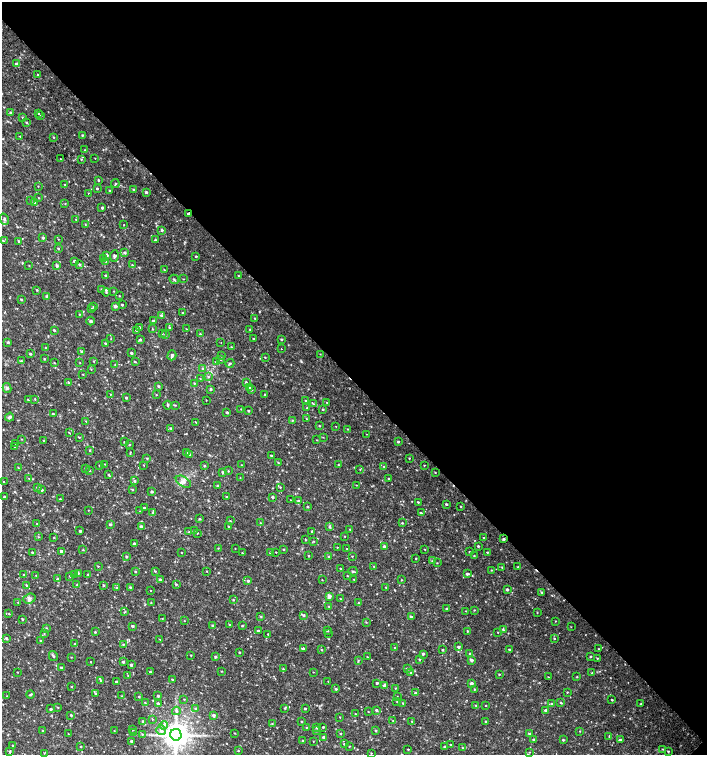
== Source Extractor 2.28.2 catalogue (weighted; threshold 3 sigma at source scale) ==
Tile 8 of 4 x 4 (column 4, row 2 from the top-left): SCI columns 4454-5862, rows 3013-4517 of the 6023 x 6029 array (HDU 1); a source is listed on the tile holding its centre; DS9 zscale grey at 2 x 2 block average (1 PNG px = mean of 2 x 2 image px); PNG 709 x 757 px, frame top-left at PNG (2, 2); each listed source drawn as its Kron ellipse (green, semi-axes under 4 px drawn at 4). Shown black and unused: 51% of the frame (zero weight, under 2 of 3 exposures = <1% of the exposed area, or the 3 px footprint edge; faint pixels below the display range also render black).
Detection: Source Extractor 2.28.2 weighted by HDU 2 'WHT'; one run over the whole footprint, this tile lists its part. Background 0.0335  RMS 0.0037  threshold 0.0167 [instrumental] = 3 sigma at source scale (4.5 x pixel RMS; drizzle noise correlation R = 1.50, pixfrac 1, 0.0396/0.0396 arcsec/px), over >= 5 px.
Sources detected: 470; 1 cosmic-ray / hot-pixel residue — neither listed nor drawn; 2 inside a brighter listed object's ellipse — not listed separately; the other 467 listed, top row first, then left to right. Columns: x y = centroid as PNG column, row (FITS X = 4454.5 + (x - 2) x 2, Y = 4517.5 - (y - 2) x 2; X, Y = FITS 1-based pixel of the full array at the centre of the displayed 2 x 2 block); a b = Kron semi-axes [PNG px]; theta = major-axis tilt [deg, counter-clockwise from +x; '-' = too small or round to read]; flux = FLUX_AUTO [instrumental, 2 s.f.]
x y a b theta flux
17 64 3 3 - 2.3
38 74 2 2 - 1.9
10 112 3 2 - 0.63
38 114 2 2 - 0.59
41 116 2 2 - 1.3
22 117 2 2 - 0.42
26 122 3 2 - 0.85
82 135 3 2 - 0.83
20 136 2 2 - 0.39
54 137 2 2 - 0.6
85 150 2 2 - 0.44
95 158 2 2 - 0.28
60 159 2 2 - 0.93
81 159 3 2 - 0.58
98 180 2 2 - 0.98
115 184 4 2 - 0.68
65 185 2 2 - 0.46
38 186 2 2 - 0.41
97 188 2 2 - 0.87
134 189 2 2 - 0.9
110 191 2 2 - 1.2
146 192 3 2 - 1.4
88 193 2 2 - 0.85
39 198 3 2 - 0.46
31 201 3 2 - 0.62
34 202 2 2 - 1
65 204 2 2 - 0.44
102 208 2 2 - 1.3
188 214 3 2 - 1.5
4 219 6 3 -71 1.8
76 220 2 2 - 0.36
85 224 2 2 - 0.34
124 225 2 2 - 0.34
162 230 3 2 - 1.6
43 238 3 2 - 1.5
58 239 2 2 - 0.31
155 240 2 2 - 0.99
3 241 3 3 - 0.66
19 241 3 2 - 0.71
58 248 2 2 - 0.82
125 253 2 2 - 1.6
106 255 4 3 - 1.3
114 256 6 3 85 1.4
196 256 3 2 - 0.94
104 259 2 2 - 0.52
74 261 2 2 - 1.8
106 261 2 2 - 0.44
79 264 3 3 - 1.1
29 265 3 2 - 0.4
132 265 2 2 - 0.49
57 266 3 2 - 1.7
164 270 2 2 - 0.48
106 276 2 2 - 1.3
238 276 3 2 - 0.5
174 279 5 2 - 1.1
183 279 3 2 - 0.33
101 289 3 2 - 0.65
37 290 3 2 - 0.63
114 291 2 2 - 0.41
106 292 4 3 - 1.2
47 296 3 2 - 1.3
119 296 2 2 - 0.48
21 300 3 2 - 0.76
122 305 2 2 - 0.95
115 306 3 3 - 2.1
93 307 3 2 - 0.62
91 308 3 2 - 0.59
182 313 2 2 - 0.51
79 314 2 2 - 0.35
161 316 3 2 - 0.94
255 318 2 2 - 0.49
91 321 4 3 - 1.5
153 321 2 2 - 1.8
139 327 3 3 - 0.88
169 327 3 2 - 0.71
152 329 2 2 - 0.53
186 329 2 2 - 0.31
250 329 3 2 - 0.46
54 330 3 2 - 1.2
136 330 3 2 - 0.97
162 333 3 2 - 0.55
200 334 3 2 - 0.58
166 335 3 2 - 0.66
253 338 2 2 - 0.54
111 339 2 2 - 0.32
282 339 2 2 - 0.89
140 340 3 2 - 1.3
8 342 3 3 - 1.3
105 343 2 2 - 0.71
221 343 2 2 - 0.56
231 347 2 2 - 0.36
46 348 3 2 - 0.77
281 349 2 2 - 0.45
82 352 4 3 - 1.1
131 353 2 2 - 1.4
30 354 2 2 - 1
320 354 2 2 - 0.37
172 355 5 3 - 1.9
221 356 2 2 - 0.8
265 357 2 2 - 0.45
44 359 2 2 - 0.69
221 359 3 2 - 0.57
21 361 3 2 - 0.68
94 361 3 2 - 0.45
135 362 3 2 - 0.65
216 362 3 2 - 0.69
54 363 2 2 - 0.45
80 363 2 2 - 0.35
230 363 4 3 - 1.1
115 365 2 2 - 0.33
203 368 4 3 - 1.1
91 369 3 2 - 0.44
83 374 2 2 - 0.42
208 377 3 3 - 0.77
200 379 2 2 - 0.36
68 382 3 2 - 0.6
246 382 2 2 - 1
194 383 3 2 - 0.73
158 386 2 2 - 1.4
249 387 3 2 - 0.69
7 388 5 4 - 1.7
211 389 3 2 - 1.1
251 390 3 2 - 0.53
110 394 2 2 - 0.36
265 394 2 2 - 0.64
156 395 2 2 - 0.38
126 398 2 2 - 1.2
28 399 2 2 - 0.76
35 399 3 2 - 0.43
206 400 2 2 - 0.38
305 401 2 2 - 0.52
327 403 3 2 - 0.79
313 404 3 3 - 0.81
168 405 4 2 - 0.92
175 405 2 2 - 0.53
307 408 3 2 - 0.64
241 409 2 2 - 0.36
323 409 3 2 - 0.67
249 411 2 2 - 0.85
227 412 2 2 - 1.2
53 414 2 2 - 0.91
10 417 5 3 - 2.1
307 419 3 2 - 0.51
292 420 3 3 - 0.69
86 421 2 2 - 0.58
196 422 2 2 - 0.36
319 426 2 2 - 0.62
336 426 2 2 - 0.33
171 428 2 2 - 0.75
348 429 2 2 - 0.42
69 433 3 2 - 0.8
366 434 2 2 - 0.26
79 437 2 2 - 0.68
323 437 2 2 - 0.35
21 439 3 2 - 0.51
317 440 2 2 - 0.4
44 441 2 2 - 0.64
124 442 2 2 - 0.44
398 442 2 2 - 0.89
16 443 3 2 - 0.45
130 444 2 2 - 0.45
14 447 3 2 - 0.39
90 450 3 2 - 0.7
130 452 3 2 - 0.58
186 452 3 2 - 0.58
190 455 3 3 - 1.4
271 456 2 2 - 0.75
147 458 3 2 - 0.76
409 458 2 2 - 0.46
278 463 2 2 - 0.37
105 464 2 2 - 0.39
99 465 3 2 - 0.62
144 465 2 2 - 0.36
241 465 2 2 - 0.41
338 465 2 2 - 0.62
424 465 2 2 - 0.46
204 466 3 2 - 0.78
384 467 3 2 - 0.66
19 468 3 2 - 0.42
85 468 3 3 - 0.6
89 470 3 2 - 0.57
360 470 3 2 - 0.49
228 471 2 2 - 0.46
222 472 3 2 - 1
435 472 2 2 - 0.45
108 474 3 2 - 0.6
29 478 2 2 - 0.36
240 478 2 2 - 0.33
389 479 3 2 - 0.55
135 481 3 3 - 0.97
4 482 2 2 - 0.4
183 482 8 5 -31 3.5
356 485 2 2 - 0.32
218 486 3 3 - 1.3
37 487 2 2 - 1.1
280 487 3 2 - 0.53
132 489 2 2 - 0.81
42 490 2 2 - 0.93
152 492 2 2 - 1.3
4 497 3 2 - 0.79
227 497 2 2 - 1.1
272 497 2 2 - 1.2
60 499 2 2 - 0.59
291 500 2 2 - 0.36
299 501 4 3 - 1.1
418 502 3 2 - 0.63
446 504 2 2 - 1.1
461 506 2 2 - 0.59
308 507 2 2 - 0.92
144 508 2 2 - 1.1
88 510 2 2 - 0.29
140 511 3 2 - 0.42
153 512 3 3 - 1.5
421 513 3 2 - 0.82
199 519 2 2 - 0.87
230 521 2 2 - 0.53
261 523 2 2 - 0.59
402 523 3 2 - 0.64
37 524 2 2 - 0.67
110 524 3 3 - 1.3
141 526 3 2 - 1.5
228 526 2 2 - 0.5
329 527 4 3 - 0.97
350 529 2 2 - 0.52
194 530 2 2 - 0.45
80 531 3 2 - 0.96
312 531 2 2 - 0.79
189 532 3 2 - 0.45
197 533 2 2 - 0.42
345 536 2 2 - 0.43
39 537 3 2 - 0.46
483 537 2 2 - 0.41
54 538 3 2 - 0.36
504 539 2 2 - 1.5
305 540 2 2 - 0.5
314 541 2 2 - 0.46
134 543 2 2 - 1.1
478 546 3 2 - 1.1
337 547 2 2 - 0.36
384 547 3 2 - 1.8
218 548 2 2 - 0.4
235 549 2 2 - 0.3
284 549 2 2 - 0.49
347 549 2 2 - 0.43
425 549 2 2 - 0.49
83 550 2 2 - 0.45
61 551 2 2 - 1.8
32 552 2 2 - 0.78
276 552 2 2 - 0.41
469 552 2 2 - 0.57
487 552 2 2 - 0.67
181 553 2 2 - 0.37
242 553 2 2 - 0.53
270 553 3 2 - 1.1
309 556 2 2 - 0.7
352 556 2 2 - 0.46
474 556 3 2 - 0.65
126 557 2 2 - 1.2
329 557 3 2 - 1
416 558 2 2 - 0.57
432 561 3 3 - 0.67
437 563 2 2 - 0.45
98 566 2 2 - 0.41
374 566 2 2 - 0.62
502 567 2 2 - 0.44
518 567 2 2 - 0.83
340 568 2 2 - 0.67
491 570 2 2 - 0.43
155 571 3 2 - 0.72
207 571 2 2 - 0.32
353 571 4 2 - 0.97
135 572 3 2 - 0.72
78 573 3 3 - 0.96
24 574 2 2 - 0.65
75 574 3 3 - 1.1
467 574 4 2 - 1.6
36 575 2 2 - 0.29
88 575 2 2 - 0.44
70 576 2 2 - 0.56
348 576 3 2 - 0.38
57 579 3 3 - 1.1
160 579 3 2 - 0.94
354 579 2 2 - 0.69
322 580 2 2 - 0.36
402 580 3 2 - 0.45
248 581 3 3 - 1.4
176 584 3 3 - 0.85
26 585 3 2 - 0.87
77 585 2 2 - 0.93
103 585 3 2 - 0.7
116 587 3 2 - 0.41
130 587 2 2 - 0.83
386 587 2 2 - 0.56
507 589 2 2 - 1.6
151 591 2 2 - 0.32
542 592 3 2 - 0.99
329 596 3 3 - 4.7
29 599 6 5 - 2.4
341 599 3 2 - 0.64
233 600 2 2 - 0.74
18 603 3 2 - 0.64
151 603 2 2 - 0.43
358 603 3 2 - 0.62
329 606 2 2 - 0.44
447 609 2 2 - 1.4
474 610 2 2 - 0.5
125 611 3 2 - 0.54
466 611 2 2 - 0.41
537 613 3 2 - 0.41
9 614 2 2 - 0.51
303 615 4 3 - 1.5
261 617 3 3 - 0.73
411 617 3 2 - 1.7
162 618 3 2 - 0.47
22 619 2 2 - 0.88
184 621 2 2 - 0.33
555 621 2 2 - 0.4
366 622 2 2 - 0.42
229 624 2 2 - 0.49
213 625 3 2 - 1.2
133 626 2 2 - 1.6
242 626 3 2 - 0.68
571 627 2 2 - 0.29
46 628 3 2 - 0.42
503 630 3 2 - 0.8
258 631 2 2 - 1.5
327 631 3 2 - 0.53
467 631 2 2 - 0.67
95 632 2 2 - 0.75
498 632 2 2 - 0.38
329 633 2 2 - 0.34
44 634 3 2 - 0.36
268 634 2 2 - 0.52
6 638 4 3 - 1
160 639 2 2 - 0.33
554 639 3 2 - 0.56
41 641 3 2 - 0.55
75 644 3 2 - 0.76
123 644 3 2 - 0.73
459 647 3 2 - 1.6
303 648 2 2 - 1.6
395 648 3 2 - 1.1
509 649 2 2 - 1
599 649 2 2 - 0.36
322 650 3 2 - 0.57
443 650 2 2 - 0.75
239 652 2 2 - 0.77
423 654 3 2 - 1.1
470 654 3 2 - 1
191 655 2 2 - 0.44
53 656 5 3 - 1.4
591 656 4 2 - 0.76
71 657 3 2 - 0.36
215 657 3 3 - 1.3
367 657 2 2 - 0.42
597 658 2 2 - 0.63
420 659 3 3 - 0.99
358 660 3 2 - 0.6
471 660 4 2 - 2.1
91 662 2 2 - 0.39
123 662 2 2 - 1.2
131 665 3 2 - 1.3
61 667 2 2 - 0.94
283 669 3 2 - 0.6
407 669 3 2 - 1.2
222 671 2 2 - 0.52
17 672 2 2 - 0.35
150 672 2 2 - 0.77
313 672 2 2 - 0.34
411 673 2 2 - 0.43
592 673 2 2 - 0.39
499 674 2 2 - 0.59
128 676 3 2 - 0.59
548 677 2 2 - 0.35
577 677 3 2 - 0.56
172 679 3 2 - 0.68
101 680 3 2 - 0.85
328 681 2 2 - 0.38
116 682 2 2 - 0.89
377 683 2 2 - 1.3
471 683 2 2 - 3.2
384 686 3 2 - 2.9
72 687 3 2 - 0.5
395 688 2 2 - 0.47
336 689 2 2 - 1.2
475 689 3 2 - 0.69
567 692 2 2 - 0.52
415 693 3 2 - 0.92
95 694 3 3 - 0.81
30 695 4 2 - 1
7 696 2 2 - 0.31
122 696 2 2 - 0.35
158 696 2 2 - 1.2
139 697 2 2 - 0.71
397 697 2 2 - 0.44
184 699 2 2 - 0.37
612 700 2 2 - 0.79
397 702 2 2 - 0.36
145 703 2 2 - 0.53
403 703 2 2 - 0.59
561 703 4 2 - 0.75
158 704 3 3 - 1.9
551 704 3 3 - 1
641 704 2 2 - 0.46
476 705 2 2 - 0.46
486 705 2 2 - 0.44
58 708 2 2 - 0.4
285 708 3 3 - 0.86
51 709 2 2 - 1.2
196 709 3 3 - 1.1
305 709 2 2 - 0.96
376 710 3 2 - 1.3
546 710 3 2 - 2.3
176 711 4 3 - 1.3
368 712 2 2 - 0.38
355 714 2 2 - 0.38
71 715 2 2 - 0.93
214 715 3 3 - 2.2
340 717 2 2 - 0.42
152 719 2 2 - 0.4
142 721 3 2 - 0.78
301 721 2 2 - 0.75
393 721 3 2 - 0.49
412 721 2 2 - 0.51
486 721 2 2 - 0.94
272 724 3 2 - 0.46
164 725 4 4 - 2.5
306 727 2 2 - 0.41
323 727 2 2 - 0.83
316 728 3 2 - 0.67
133 729 2 2 - 0.67
161 730 5 4 - 3.2
376 730 3 2 - 0.75
43 731 3 2 - 0.65
114 731 3 2 - 0.33
316 731 2 2 - 0.76
580 731 2 2 - 0.43
133 732 3 2 - 0.7
234 733 3 2 - 0.39
341 733 3 2 - 0.6
68 734 2 2 - 1.9
142 734 3 2 - 0.6
529 734 3 2 - 1.2
176 735 6 5 - 1400
609 736 4 2 - 0.47
324 737 2 2 - 2.1
534 740 2 2 - 3.4
563 740 2 2 - 0.98
620 740 3 3 - 1.3
132 741 2 2 - 1.9
303 741 2 2 - 0.86
313 741 2 2 - 0.38
344 744 2 2 - 0.58
451 745 2 2 - 0.6
13 746 2 2 - 0.92
349 746 2 2 - 0.41
444 746 2 2 - 1
81 747 2 2 - 0.69
462 748 2 2 - 0.45
408 749 2 2 - 0.6
663 749 3 2 - 0.5
238 751 2 2 - 0.54
668 751 3 2 - 0.72
10 752 3 2 - 1.1
529 752 2 2 - 0.43
44 753 3 2 - 0.47
371 753 2 2 - 0.44
Overlapping masked pixels (flux is a lower limit): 2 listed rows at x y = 188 214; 504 539
Isophote crosses this tile's border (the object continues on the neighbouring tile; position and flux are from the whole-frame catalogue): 1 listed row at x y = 176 735
Diffuse or blended objects may show on this block-average render without a row.